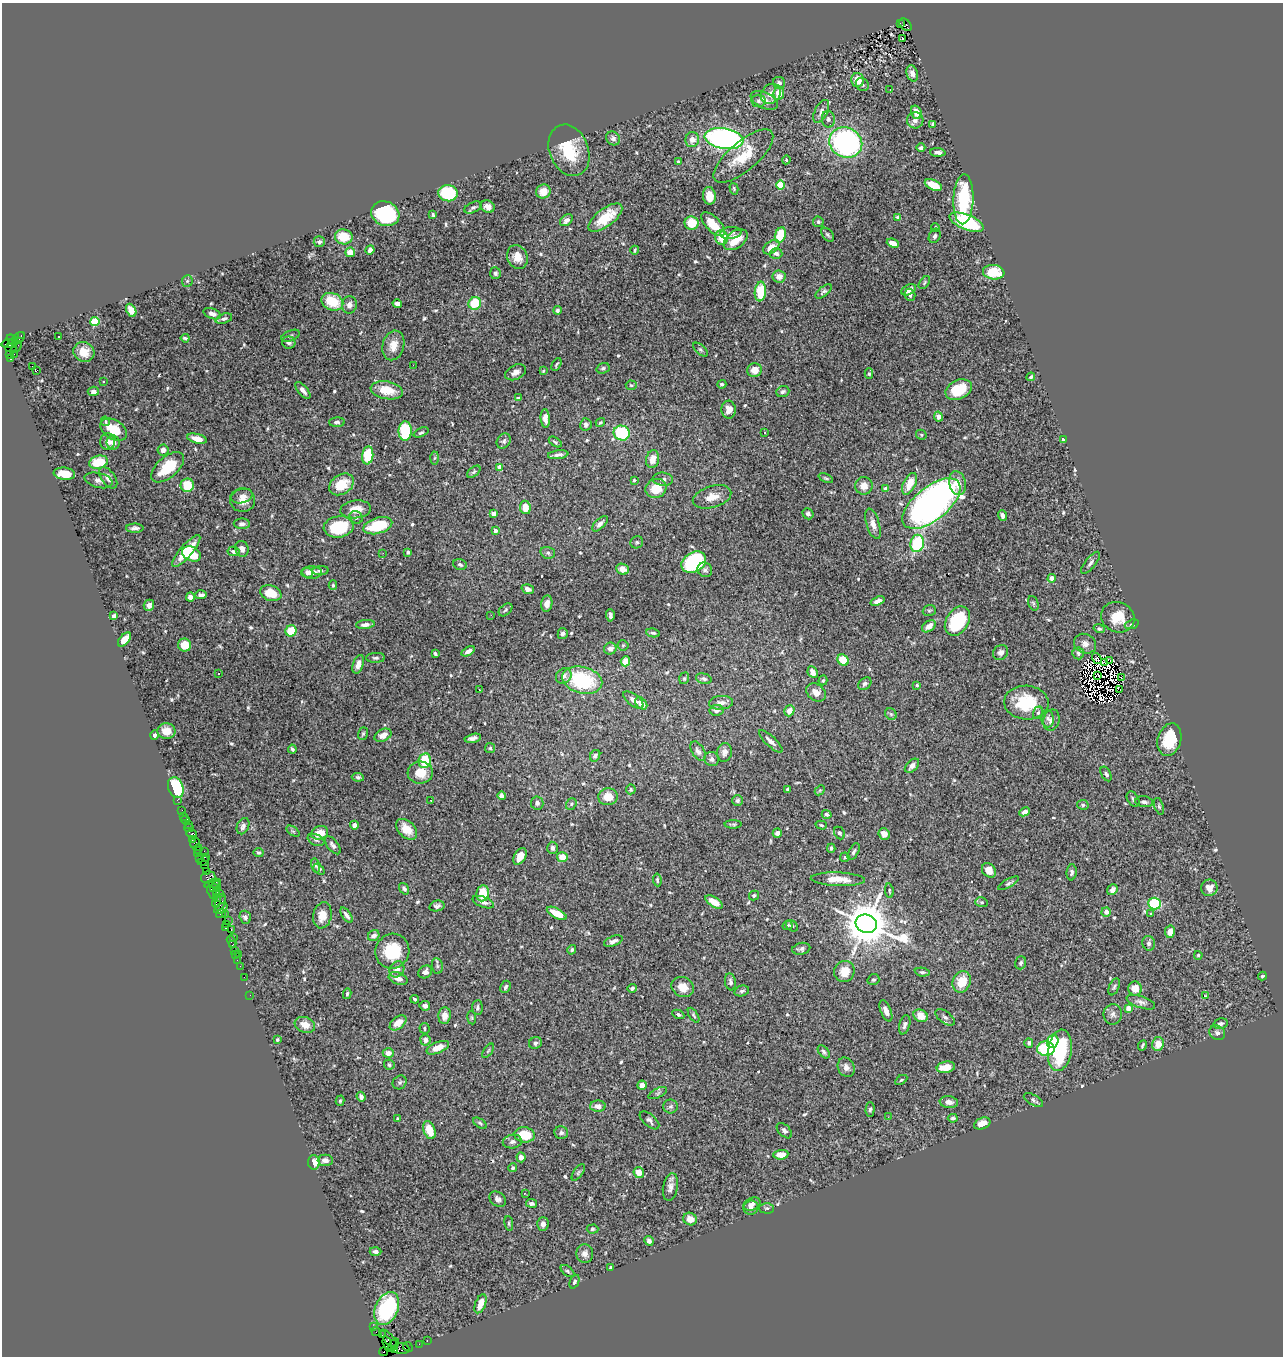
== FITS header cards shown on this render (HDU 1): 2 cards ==
NAXIS1  =                 1281
NAXIS2  =                 1354

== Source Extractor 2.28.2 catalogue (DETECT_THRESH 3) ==
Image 1281 x 1354 px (HDU 1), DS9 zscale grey, 1 PNG px = 1 image px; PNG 1285 x 1358 px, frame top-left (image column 1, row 1354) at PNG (2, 3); each listed source drawn as its Kron ellipse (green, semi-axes under 4 px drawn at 4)
Background 1.52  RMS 0.032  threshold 0.0966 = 3 sigma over >= 5 px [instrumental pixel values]
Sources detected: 648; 7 with non-positive FLUX_AUTO (blend fragments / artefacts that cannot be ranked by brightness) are neither listed nor drawn; of the other 641, the 500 brightest by FLUX_AUTO listed and drawn (141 fainter detections omitted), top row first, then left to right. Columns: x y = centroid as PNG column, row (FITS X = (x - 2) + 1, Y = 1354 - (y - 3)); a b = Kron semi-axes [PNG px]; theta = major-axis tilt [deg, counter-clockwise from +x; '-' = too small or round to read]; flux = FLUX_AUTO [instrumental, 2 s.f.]
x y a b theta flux
900 24 3 2 - 310
905 25 7 5 -48 650
903 38 3 2 - 8.3
912 73 8 5 -72 14
857 80 7 6 - 32
779 83 6 6 - 8.3
862 84 7 6 - 6.2
890 89 2 2 - 3.4
779 93 7 5 82 34
771 94 11 9 47 18
764 100 15 8 -25 17
758 101 7 6 - 5.5
821 111 12 6 63 11
916 112 7 5 -72 18
828 119 8 6 -84 6.4
915 120 8 8 - 8.6
933 124 4 3 - 3.2
613 138 7 6 - 9.1
724 139 19 10 -9 690
692 140 7 7 - 15
846 143 17 15 -26 430
921 148 4 4 - 5.1
569 150 26 19 -68 85
938 152 8 4 -3 8.4
743 156 37 14 40 71
786 160 4 3 - 5.6
678 162 4 3 - 7.6
780 185 4 4 - 92
933 185 9 5 -24 46
734 189 6 4 -75 3.2
543 191 7 7 - 26
448 193 9 8 - 140
709 196 9 6 -83 23
963 199 25 10 88 160
473 207 9 5 24 5.9
487 207 7 6 - 13
385 214 14 12 -25 210
433 215 3 3 - 3.6
898 217 4 3 - 4.6
605 218 20 9 37 59
566 220 7 5 39 9.8
818 222 5 5 - 3.8
967 222 18 7 -22 160
692 223 7 6 - 46
713 224 15 7 -46 44
935 227 4 4 - 3
731 233 11 6 6 6.7
780 235 8 5 70 72
828 235 8 5 -51 4.6
935 236 7 5 65 6.2
344 237 9 7 -10 47
721 237 7 6 - 51
736 240 13 8 37 41
319 242 5 5 - 7.1
893 243 6 4 -23 17
771 247 9 5 37 30
370 250 4 4 - 11
635 250 4 3 - 3.5
350 252 5 4 - 20
776 253 6 5 - 7.9
517 257 12 10 -66 23
994 272 11 7 -7 64
495 273 6 5 - 5.2
779 276 6 6 - 15
187 281 6 5 - 4
924 283 7 4 54 3.4
909 290 8 4 26 13
824 291 10 4 40 5.3
760 292 10 5 83 75
910 295 6 5 - 5.9
332 302 11 8 -22 68
475 303 6 6 - 78
397 304 5 4 - 13
349 305 9 7 80 12
131 310 7 5 -63 27
557 310 4 3 - 5.5
212 314 9 5 -21 11
224 319 8 4 17 6
95 322 4 4 - 120
21 335 3 2 - 86
59 336 3 3 - 3.7
291 336 10 5 23 4.3
18 338 7 5 39 410
185 338 4 3 - 4.6
12 340 6 3 -34 300
10 343 8 4 9 590
289 343 6 6 - 7.6
12 344 4 3 - 200
393 345 15 10 75 27
17 347 6 2 55 63
11 348 5 4 - 610
700 350 9 5 -41 4.1
84 352 11 9 -34 26
10 354 4 2 - 50
14 354 2 2 - 25
10 359 3 3 - 860
556 364 7 3 61 3.1
413 365 3 2 - 4.8
32 366 2 2 - 1900
603 368 7 5 19 5.4
36 370 4 2 - 13
755 370 7 7 - 22
543 371 4 4 - 3.3
515 372 11 7 26 12
869 374 5 4 - 3.7
1031 377 4 3 - 4.6
103 382 3 3 - 6.2
722 384 4 4 - 5
631 385 5 4 - 3.5
303 390 10 5 -50 9.5
387 390 16 8 -10 44
959 390 14 9 24 65
93 391 6 4 3 8.7
783 392 7 5 21 5.5
518 398 4 3 - 6.4
729 410 9 7 -88 20
938 417 5 4 - 25
545 418 9 4 -87 14
105 421 5 3 - 6.3
337 422 8 4 2 5.7
600 422 5 4 - 3.1
586 424 6 5 - 7.6
114 429 14 9 -32 45
405 431 10 6 88 150
421 432 8 4 24 4
622 433 8 7 - 140
765 433 3 3 - 6.4
921 435 5 4 - 3.1
197 439 10 4 -14 22
1063 440 4 3 - 20
107 441 8 7 - 11
504 441 8 6 51 5.6
113 442 7 6 - 20
555 442 7 3 -36 3.8
163 450 5 5 - 13
368 455 9 5 82 89
558 455 10 4 7 7.7
434 458 6 4 87 3
653 459 9 6 77 22
98 462 9 6 12 73
168 467 20 10 41 72
499 467 4 4 - 13
474 472 8 4 37 4.3
64 474 11 6 -7 40
108 478 12 6 -54 17
826 478 8 3 -23 3.3
663 479 10 6 -5 8.1
99 480 14 7 -14 11
634 480 3 3 - 3.1
957 483 12 8 -77 25
342 484 13 9 34 57
910 484 11 6 64 42
187 485 7 6 - 60
864 486 9 8 - 22
656 488 11 9 24 42
885 489 4 4 - 16
242 496 11 7 15 12
712 497 20 11 17 29
243 500 12 12 - 23
931 504 34 17 39 1100
525 507 7 5 -82 31
356 509 15 9 6 30
494 514 4 4 - 17
808 514 6 5 - 6.6
1002 515 5 4 - 7.8
356 517 7 6 - 5.8
242 524 8 5 -1 6.4
600 524 10 5 44 7.9
873 524 16 6 -73 14
378 526 15 8 16 100
339 527 15 10 7 110
135 528 8 4 0 8.1
495 530 4 4 - 9.9
637 542 6 6 - 4.3
917 543 9 6 80 150
242 549 8 6 -72 12
186 551 20 6 49 60
233 551 6 4 -10 7.8
408 552 4 4 - 4.1
383 553 2 2 - 5.8
548 553 7 5 -15 5.9
191 554 10 7 -28 59
694 562 13 9 32 260
1091 563 13 5 51 8.4
460 565 7 5 -23 6.1
622 569 6 5 - 22
705 570 8 7 - 6.5
321 571 8 4 5 7.8
311 572 10 6 1 16
307 573 5 4 - 8.5
1052 578 4 4 - 24
333 585 4 4 - 3.3
528 589 6 4 -18 8.9
271 593 11 7 -19 44
201 595 6 4 2 7
190 597 4 4 - 10
878 601 7 4 18 12
1033 603 7 5 -71 3.5
547 604 8 5 82 13
149 605 5 5 - 10
506 610 8 5 43 4.1
929 610 6 5 - 3.9
491 615 2 2 - 8.8
610 615 6 3 -87 6.5
114 616 4 3 - 5.7
1118 617 17 15 -23 51
957 621 16 11 57 150
1132 624 7 4 18 5
365 625 9 4 6 10
929 626 7 5 36 18
1099 629 6 4 -17 4.5
291 631 6 5 - 54
653 633 7 4 -8 5
563 634 5 5 - 6.1
124 640 8 4 49 36
1085 644 11 9 -28 14
185 645 7 6 - 41
623 645 5 5 - 3.1
610 649 6 6 - 9.1
468 651 7 4 29 11
1001 652 8 7 - 7.8
1078 653 6 5 - 5.6
435 654 4 3 - 3.8
376 658 9 5 1 5.7
1097 658 6 3 -52 3.2
843 660 6 5 - 53
1110 660 3 2 - 5.7
625 661 5 4 - 35
1105 663 4 2 - 4.1
358 664 9 5 71 14
813 672 6 4 -63 12
219 673 3 3 - 12
1097 675 4 2 - 5.7
564 676 8 7 - 10
1121 677 2 2 - 3.5
684 678 6 4 69 3
704 679 8 5 -16 6.1
582 680 20 13 -14 170
823 680 5 4 - 3.6
865 684 7 5 43 6.4
917 685 3 3 - 3.5
479 690 3 2 - 3.4
1120 690 2 2 - 5.2
816 692 10 8 -35 18
633 700 12 6 -37 11
641 703 7 5 -45 21
721 703 12 7 3 11
1026 703 22 17 -4 100
717 710 7 5 7 6.5
789 711 6 5 - 20
1038 713 6 5 - 4.4
891 714 6 5 - 3.9
1048 718 9 6 -84 8
1051 720 11 8 76 13
166 731 9 8 - 27
363 734 6 5 - 3.6
155 735 5 4 - 4.2
383 735 9 6 26 14
473 738 8 4 12 8.3
1169 740 16 11 73 83
771 741 15 5 -43 13
490 748 5 5 - 3.6
292 749 4 3 - 4.1
698 751 11 6 -59 8.3
724 752 9 7 81 10
595 756 6 5 - 6.2
712 759 7 7 - 8.4
425 761 7 6 - 82
912 766 8 5 44 11
420 773 13 11 5 36
1106 774 8 4 -61 6.1
358 777 6 4 -9 4.4
176 787 11 7 -70 150
631 789 5 4 - 4.1
788 789 4 3 - 3.2
820 790 6 4 43 3
502 796 4 4 - 13
608 797 9 8 - 37
1133 799 8 5 -58 5.8
177 800 2 2 - 17
431 801 3 2 - 9.1
737 801 5 5 - 4.9
1144 802 9 5 -8 6.9
537 803 6 6 - 8.4
571 804 6 5 - 3.7
1083 805 6 5 - 4.3
1159 806 8 4 -72 4.2
182 810 2 2 - 49
1025 812 6 4 25 9.3
827 814 5 4 - 4.5
183 816 2 2 - 22
185 820 4 3 - 130
189 824 2 2 - 25
733 824 8 4 0 3.8
354 825 4 4 - 8.4
821 825 6 4 -17 3.3
243 826 8 6 65 7.8
189 828 4 2 - 45
407 829 12 8 -45 31
293 831 7 4 -36 3.5
320 833 8 6 17 29
777 833 4 4 - 8.9
839 833 6 5 - 5.3
191 834 5 4 - 290
884 834 6 5 - 18
192 839 3 2 - 110
316 840 9 5 -24 4.4
195 843 5 5 - 220
333 845 10 5 -52 8.4
553 848 6 5 - 7.6
831 848 4 3 - 4.4
198 849 5 3 - 120
204 851 2 2 - 170
259 852 5 4 - 4.3
854 852 9 4 63 5.7
198 854 2 2 - 41
520 856 9 5 59 24
206 857 4 2 - 160
562 857 5 5 - 35
845 857 5 4 - 3.1
199 858 2 2 - 42
203 861 5 3 - 170
204 865 2 2 - 130
316 865 7 4 -78 3.5
319 869 6 4 -43 4.1
989 870 8 6 -49 18
206 871 2 2 - 32
1072 872 8 5 85 5.9
208 877 7 6 - 600
838 879 27 6 -2 35
657 880 6 4 -83 3.6
213 883 8 3 15 270
1009 883 11 4 31 4.6
217 885 5 3 - 360
214 888 4 3 - 230
1209 888 8 8 - 17
404 889 6 4 -56 6
1112 890 6 5 - 10
889 891 7 3 -81 3.1
212 892 7 2 -69 410
216 892 3 2 - 90
220 893 2 2 - 57
483 893 8 6 82 51
754 895 5 4 - 4.2
216 898 3 3 - 130
216 902 5 2 - 160
220 902 9 5 69 570
483 902 11 5 -20 8.7
714 902 10 5 -33 25
981 902 6 5 - 3.9
1155 903 6 6 - 130
437 906 7 5 12 7.4
221 908 7 3 33 260
1106 912 5 4 - 10
557 913 11 5 -28 40
221 914 5 3 - 130
1150 914 3 3 - 6.9
225 915 3 3 - 82
322 915 13 9 79 29
346 915 9 3 -56 7.1
245 917 6 5 - 7.7
228 920 2 2 - 150
226 924 2 2 - 45
866 924 11 9 -22 10000
788 925 5 4 - 3.2
792 926 6 5 - 5.1
225 928 3 2 - 81
231 930 3 2 - 120
1170 932 6 5 - 19
374 936 6 5 - 12
234 937 2 2 - 61
231 941 6 3 -61 180
613 941 10 5 21 9.3
1149 943 7 6 - 7.5
233 945 3 3 - 84
801 949 9 6 12 6.5
234 950 2 2 - 57
572 950 5 4 - 3.9
392 951 17 17 - 89
235 954 2 2 - 73
239 954 3 2 - 70
1198 955 4 3 - 3.5
237 960 2 2 - 40
1021 963 6 5 - 5.1
240 966 2 2 - 63
437 966 8 5 -83 5
397 969 8 7 - 15
844 971 11 10 - 31
425 972 7 6 - 9.4
922 972 7 4 -9 4.2
1262 976 4 3 - 3.3
244 977 2 2 - 16
398 978 10 6 -20 18
873 980 6 5 - 3.8
730 982 8 5 -81 6.7
962 982 11 9 68 44
505 987 6 5 - 5.5
683 987 11 9 -28 25
1114 987 9 5 66 4.4
632 988 4 4 - 4.2
1135 989 7 7 - 22
742 991 7 5 13 5.8
347 994 5 3 - 3.8
250 995 2 2 - 48
1206 996 4 2 - 37
415 999 4 3 - 3.5
1141 1002 15 5 -19 9.6
425 1006 5 4 - 9.8
478 1007 7 5 89 5.6
1128 1008 4 4 - 19
886 1011 11 5 -68 11
678 1014 6 4 -25 4.5
1113 1014 10 9 - 9.9
694 1015 8 4 -57 3.7
445 1016 8 6 86 17
921 1016 7 6 - 32
945 1017 11 6 -36 6.6
472 1018 6 4 -83 3
398 1023 10 6 40 26
1220 1024 7 5 13 5.9
305 1025 10 7 -19 22
905 1025 10 5 74 7.3
424 1028 5 5 - 4
1217 1033 8 7 - 7
277 1040 3 3 - 3.7
425 1040 5 5 - 14
1053 1041 7 5 73 42
535 1043 6 5 - 6.7
1029 1043 5 4 - 5.5
1158 1044 7 6 - 27
1142 1045 5 3 - 3.2
438 1048 12 5 22 27
1046 1049 8 7 - 130
1060 1050 21 11 81 180
488 1051 8 4 54 3.6
824 1052 7 4 -52 5.3
388 1053 5 5 - 15
389 1064 5 5 - 4.6
846 1067 10 8 -64 13
946 1067 9 5 10 35
901 1080 7 4 31 3
400 1082 7 6 - 5.1
642 1085 4 4 - 15
658 1093 10 4 26 4.9
361 1097 5 4 - 6.9
1033 1100 11 5 -30 5.9
340 1101 5 4 - 3.2
949 1102 9 6 -8 14
598 1106 8 5 -1 12
670 1106 7 7 - 6.2
870 1109 7 4 88 4.4
888 1117 2 2 - 5.6
953 1118 5 4 - 4.3
397 1119 4 3 - 3.5
649 1120 12 6 -41 7
480 1123 8 4 -34 3.7
982 1123 8 5 22 20
429 1130 9 5 -71 42
784 1131 9 5 -44 7.5
561 1133 7 6 - 6
525 1135 10 7 -7 62
512 1142 9 7 9 8
781 1155 7 4 6 23
521 1157 5 4 - 14
325 1160 7 5 0 11
314 1162 7 6 - 17
513 1168 4 4 - 3.9
578 1172 9 4 55 3.9
639 1172 5 5 - 27
670 1187 14 7 78 13
525 1193 2 2 - 42
498 1199 9 7 -38 8.5
532 1203 5 4 - 7.1
752 1204 9 6 26 9.6
751 1208 7 7 - 9.5
767 1208 7 5 -2 4.3
690 1219 7 6 - 19
509 1223 7 4 -82 3.3
543 1224 6 6 - 13
592 1229 6 4 2 3.2
649 1241 5 4 - 6.7
375 1251 6 4 -2 6.1
585 1254 9 8 - 12
611 1268 3 3 - 4.7
567 1271 8 4 -38 4.5
574 1282 7 4 67 5.3
480 1304 10 5 68 28
387 1308 17 11 67 210
374 1326 3 2 - 60
376 1331 4 2 - 78
382 1335 2 2 - 50
389 1339 12 4 -50 620
427 1340 3 2 - 49
387 1344 8 4 -76 480
419 1344 2 2 - 25
394 1345 7 3 53 450
408 1347 5 2 - 130
401 1349 8 5 -4 510
395 1350 4 3 - 140
384 1352 4 3 - 64
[141 fainter detections neither listed nor drawn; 7 non-positive-flux detections neither listed nor drawn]